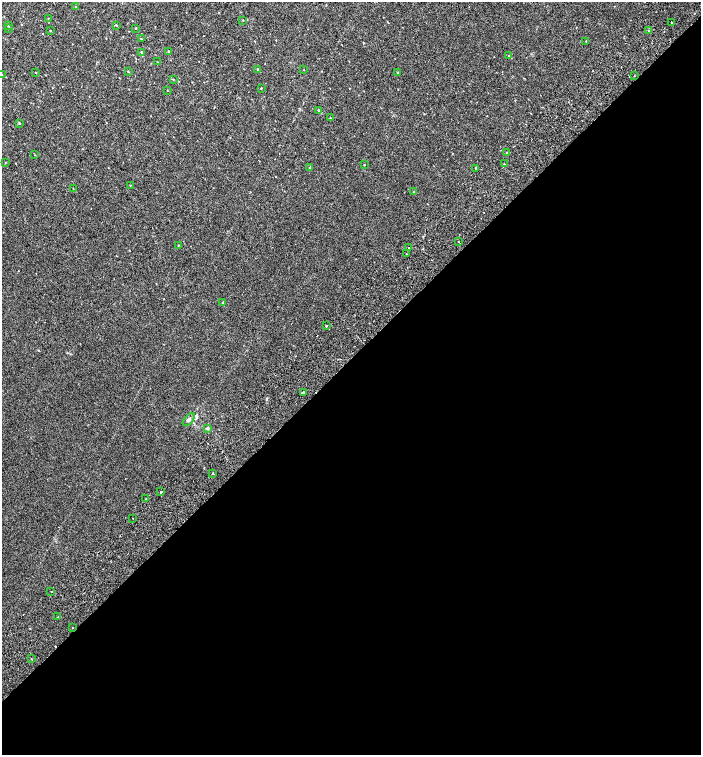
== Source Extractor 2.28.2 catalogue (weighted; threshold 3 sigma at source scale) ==
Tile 15 of 4 x 4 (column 3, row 4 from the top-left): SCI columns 3052-4448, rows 99-1603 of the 6168 x 6210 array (HDU 1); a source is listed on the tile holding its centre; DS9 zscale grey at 2 x 2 block average (1 PNG px = mean of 2 x 2 image px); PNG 703 x 757 px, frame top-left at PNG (2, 2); each listed source drawn as its Kron ellipse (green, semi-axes under 4 px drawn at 4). Shown black and unused: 53% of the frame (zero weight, under 2 of 3 exposures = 6% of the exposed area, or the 3 px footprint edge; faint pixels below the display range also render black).
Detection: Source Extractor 2.28.2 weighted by HDU 2 'WHT'; one run over the whole footprint, this tile lists its part. Background 0.00654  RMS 0.006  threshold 0.0268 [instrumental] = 3 sigma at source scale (4.5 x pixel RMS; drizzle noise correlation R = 1.50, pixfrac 1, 0.0396/0.0396 arcsec/px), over >= 5 px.
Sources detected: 60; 4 cosmic-ray / hot-pixel residue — neither listed nor drawn; the other 56 listed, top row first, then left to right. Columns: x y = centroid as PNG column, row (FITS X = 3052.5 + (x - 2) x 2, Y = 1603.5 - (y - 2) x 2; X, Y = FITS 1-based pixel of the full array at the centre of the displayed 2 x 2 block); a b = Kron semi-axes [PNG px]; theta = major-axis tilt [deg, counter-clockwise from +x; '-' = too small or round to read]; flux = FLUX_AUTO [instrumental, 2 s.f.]
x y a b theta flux
76 7 3 2 - 0.71
48 18 2 2 - 0.49
243 20 2 2 - 0.47
671 23 2 2 - 0.75
8 25 3 3 - 1
116 25 3 2 - 0.98
9 28 2 2 - 0.68
136 28 2 2 - 0.72
50 31 2 2 - 0.68
649 31 2 2 - 1.1
141 39 3 2 - 0.84
586 41 2 2 - 0.56
168 51 3 2 - 0.73
142 52 3 2 - 1.1
509 56 2 2 - 0.51
157 62 2 2 - 0.44
258 69 3 2 - 1.2
304 70 2 2 - 0.42
128 72 3 2 - 0.54
397 72 2 2 - 0.68
36 73 2 2 - 0.62
2 74 2 2 - 0.52
634 76 2 2 - 2.2
173 79 2 2 - 0.51
261 88 2 2 - 0.6
167 91 2 2 - 0.53
319 110 2 2 - 1.1
330 118 2 2 - 0.67
19 123 3 2 - 0.9
506 152 2 2 - 0.72
35 155 2 2 - 0.42
5 162 2 2 - 0.49
504 164 2 2 - 1.8
364 165 2 2 - 0.67
310 167 2 2 - 0.91
476 168 2 2 - 0.61
130 185 2 2 - 0.57
73 188 2 2 - 0.53
414 192 2 2 - 0.71
459 242 2 2 - 0.66
178 245 2 2 - 0.5
409 248 2 2 - 0.73
406 254 2 2 - 0.68
223 302 2 2 - 1.2
326 325 2 2 - 2.8
303 393 2 2 - 83
189 420 7 4 51 3.3
207 428 4 3 - 1.7
213 473 2 2 - 3.4
161 492 2 2 - 2.7
146 499 2 2 - 0.6
132 518 2 2 - 1.4
51 591 2 2 - 0.58
58 617 2 2 - 1.3
72 627 2 2 - 0.7
31 659 2 2 - 0.89
Overlapping masked pixels (flux is a lower limit): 1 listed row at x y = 303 393
Isophote crosses this tile's border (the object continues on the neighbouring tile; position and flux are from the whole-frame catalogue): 1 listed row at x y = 2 74
Diffuse or blended objects may show on this block-average render without a row.